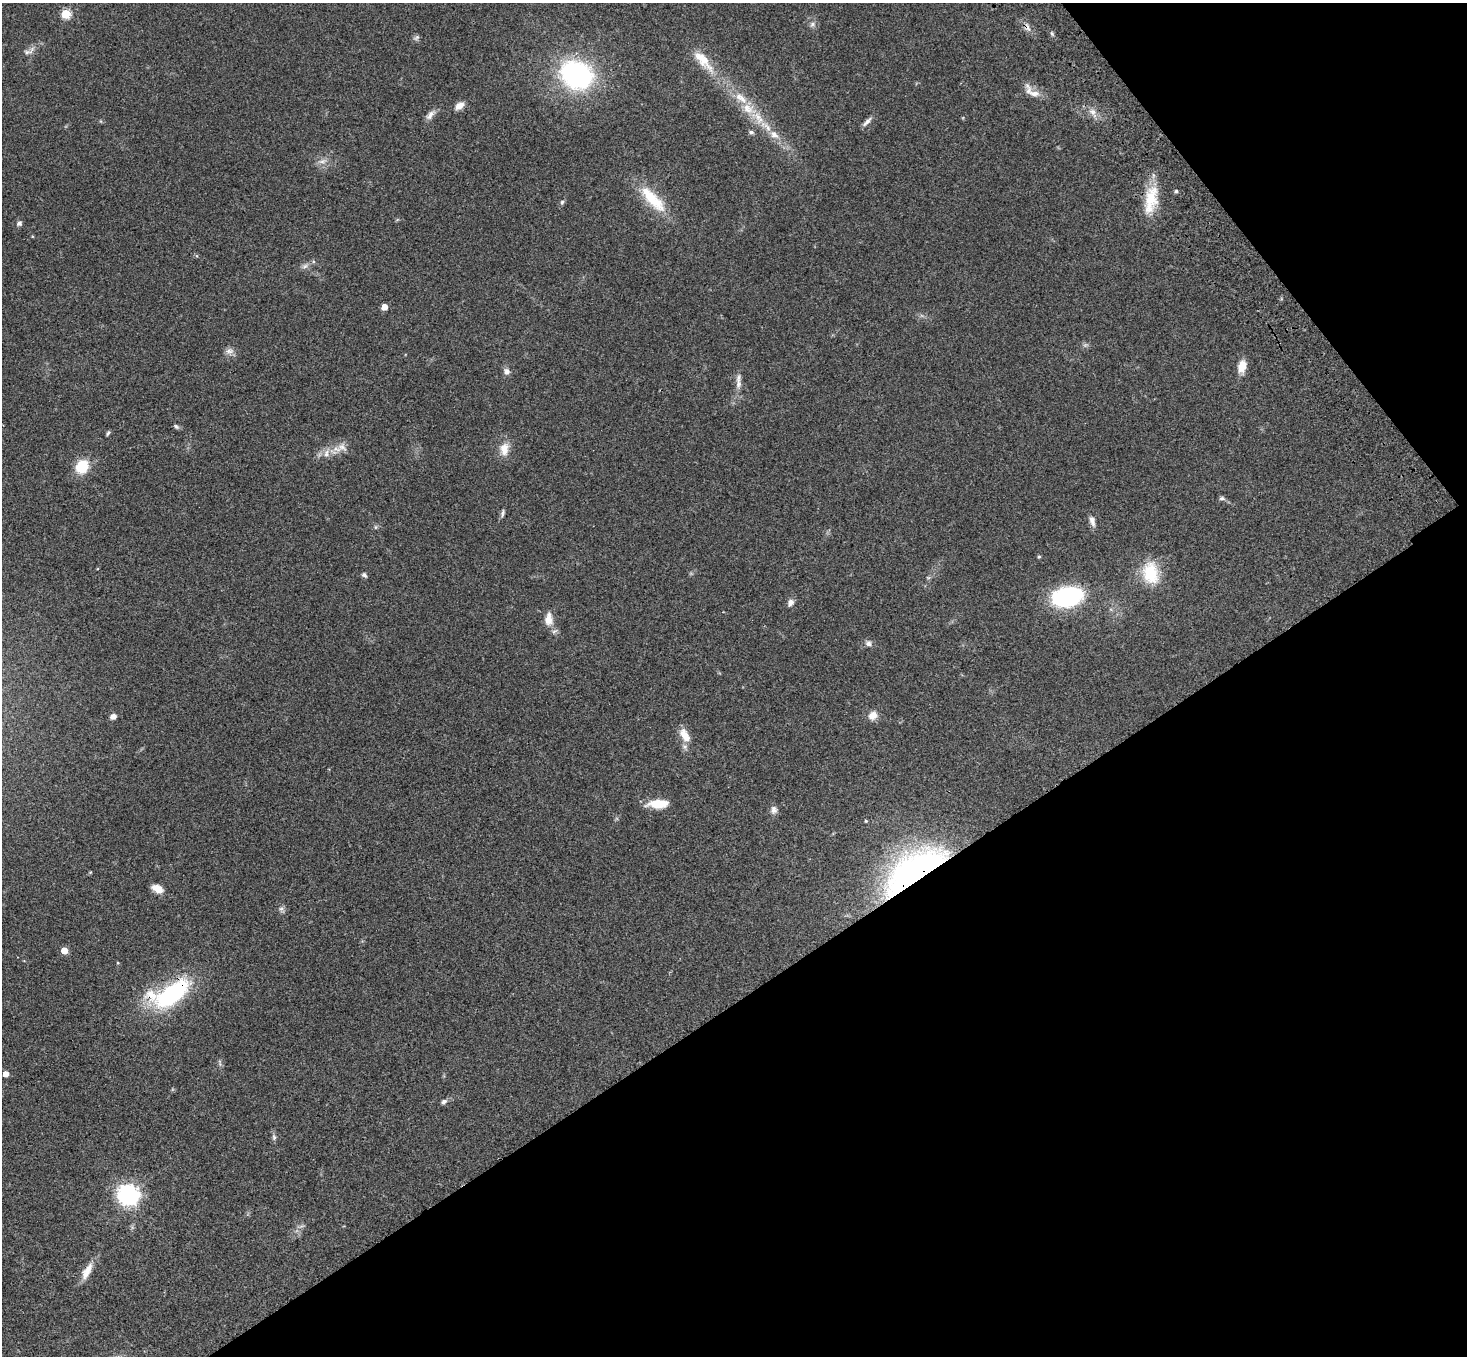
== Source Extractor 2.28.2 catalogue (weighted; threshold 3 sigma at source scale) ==
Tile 12 of 4 x 4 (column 4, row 3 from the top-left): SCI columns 4502-5966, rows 1731-3084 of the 6070 x 6030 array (HDU 1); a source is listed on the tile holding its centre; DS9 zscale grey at full resolution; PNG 1469 x 1358 px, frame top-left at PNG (2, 3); no overlay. Shown black and unused: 32% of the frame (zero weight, under 3 of 4 exposures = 6% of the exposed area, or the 3 px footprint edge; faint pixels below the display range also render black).
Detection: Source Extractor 2.28.2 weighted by HDU 2 'WHT'; one run over the whole footprint, this tile lists its part. Background 0.0472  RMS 0.0052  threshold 0.0234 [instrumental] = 3 sigma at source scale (4.5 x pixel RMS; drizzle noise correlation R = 1.50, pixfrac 1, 0.05/0.05 arcsec/px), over >= 5 px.
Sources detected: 68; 1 too faint to see at this stretch — not listed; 3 inside a brighter listed object's ellipse — not listed separately; the other 64 listed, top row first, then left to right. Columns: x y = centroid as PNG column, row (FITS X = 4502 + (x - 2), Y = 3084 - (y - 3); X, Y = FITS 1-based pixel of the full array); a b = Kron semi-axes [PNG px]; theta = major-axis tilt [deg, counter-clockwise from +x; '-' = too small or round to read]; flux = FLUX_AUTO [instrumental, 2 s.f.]
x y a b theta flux
66 14 5 5 - 24
812 24 8 7 - 1.7
1027 27 14 6 -65 2.5
1052 33 7 4 -70 0.87
416 37 10 5 39 1.2
29 51 21 7 26 3
703 61 41 13 -49 13
577 75 22 17 -27 120
1031 91 28 10 -41 5.8
741 98 23 10 -39 8.6
459 106 11 7 38 3.9
1092 112 11 8 -45 3.5
430 115 15 7 50 2.9
758 118 25 11 -45 9.9
867 122 17 5 47 2.2
751 132 7 5 -6 1.2
322 161 13 6 15 2.5
1176 191 4 4 - 1.1
652 199 45 14 -47 19
1151 200 39 15 78 17
562 202 6 5 - 0.96
19 223 7 6 - 1.4
197 256 5 3 - 0.55
305 266 10 6 21 1.9
384 307 5 4 - 6
229 351 12 8 6 2.4
1242 366 16 10 74 6.1
507 371 9 8 - 2.2
738 384 15 7 80 3.4
176 426 7 5 -49 0.99
108 433 6 3 64 0.81
342 447 14 11 -49 4.2
504 449 18 13 86 6.3
326 453 13 8 80 3.4
82 466 16 14 55 13
1222 498 8 5 0 1.1
503 513 11 4 78 1.2
1092 521 15 7 -74 2.7
376 527 6 4 89 0.73
1039 557 5 4 - 0.63
1150 573 30 20 -80 18
364 575 7 5 -42 1.1
928 578 6 4 -1 0.68
1067 597 26 16 10 71
790 602 9 7 56 2.3
549 619 18 11 89 5.7
868 643 9 8 - 1.9
873 715 12 10 48 4.2
113 716 7 6 - 2.5
685 735 20 10 -61 6.9
658 804 20 8 3 12
774 810 10 9 - 2.3
866 821 3 3 - 0.57
913 870 81 32 34 130
90 872 6 4 2 0.47
157 889 12 7 -25 5.6
281 909 7 4 1 1.1
64 951 5 5 - 7.8
171 994 41 18 28 71
6 1074 4 4 - 4.1
444 1102 8 6 33 1.4
274 1137 9 5 -80 1.3
128 1195 8 8 - 250
87 1271 24 9 61 6.1
Overlapping masked pixels (flux is a lower limit): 3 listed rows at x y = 1027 27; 913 870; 171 994